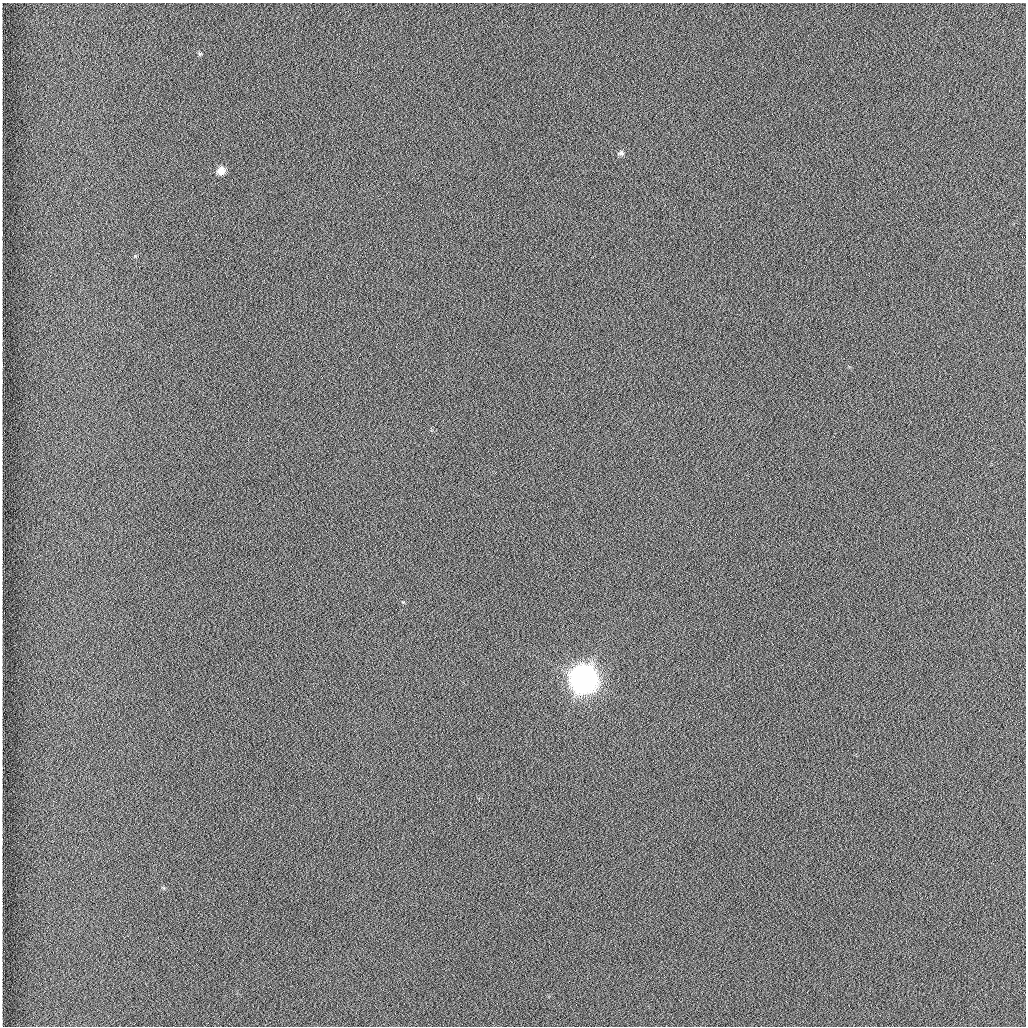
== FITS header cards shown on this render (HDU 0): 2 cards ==
NAXIS1  =                 1024 /fastest changing axis
NAXIS2  =                 1024 /next to fastest changing axis

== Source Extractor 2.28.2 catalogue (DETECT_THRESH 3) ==
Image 1024 x 1024 px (HDU 0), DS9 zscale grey, 1 PNG px = 1 image px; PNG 1028 x 1028 px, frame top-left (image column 1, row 1024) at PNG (2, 3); no overlay
Background 1260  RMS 5.9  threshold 17.7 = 3 sigma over >= 5 px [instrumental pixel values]
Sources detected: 4; all 4 listed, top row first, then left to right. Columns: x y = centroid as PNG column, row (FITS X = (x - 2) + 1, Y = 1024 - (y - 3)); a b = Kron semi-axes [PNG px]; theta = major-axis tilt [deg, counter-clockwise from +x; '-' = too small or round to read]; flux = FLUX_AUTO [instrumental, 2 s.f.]
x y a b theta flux
200 54 6 5 - 560
621 153 9 6 6 1200
221 170 8 7 - 4400
583 679 10 9 - 950000